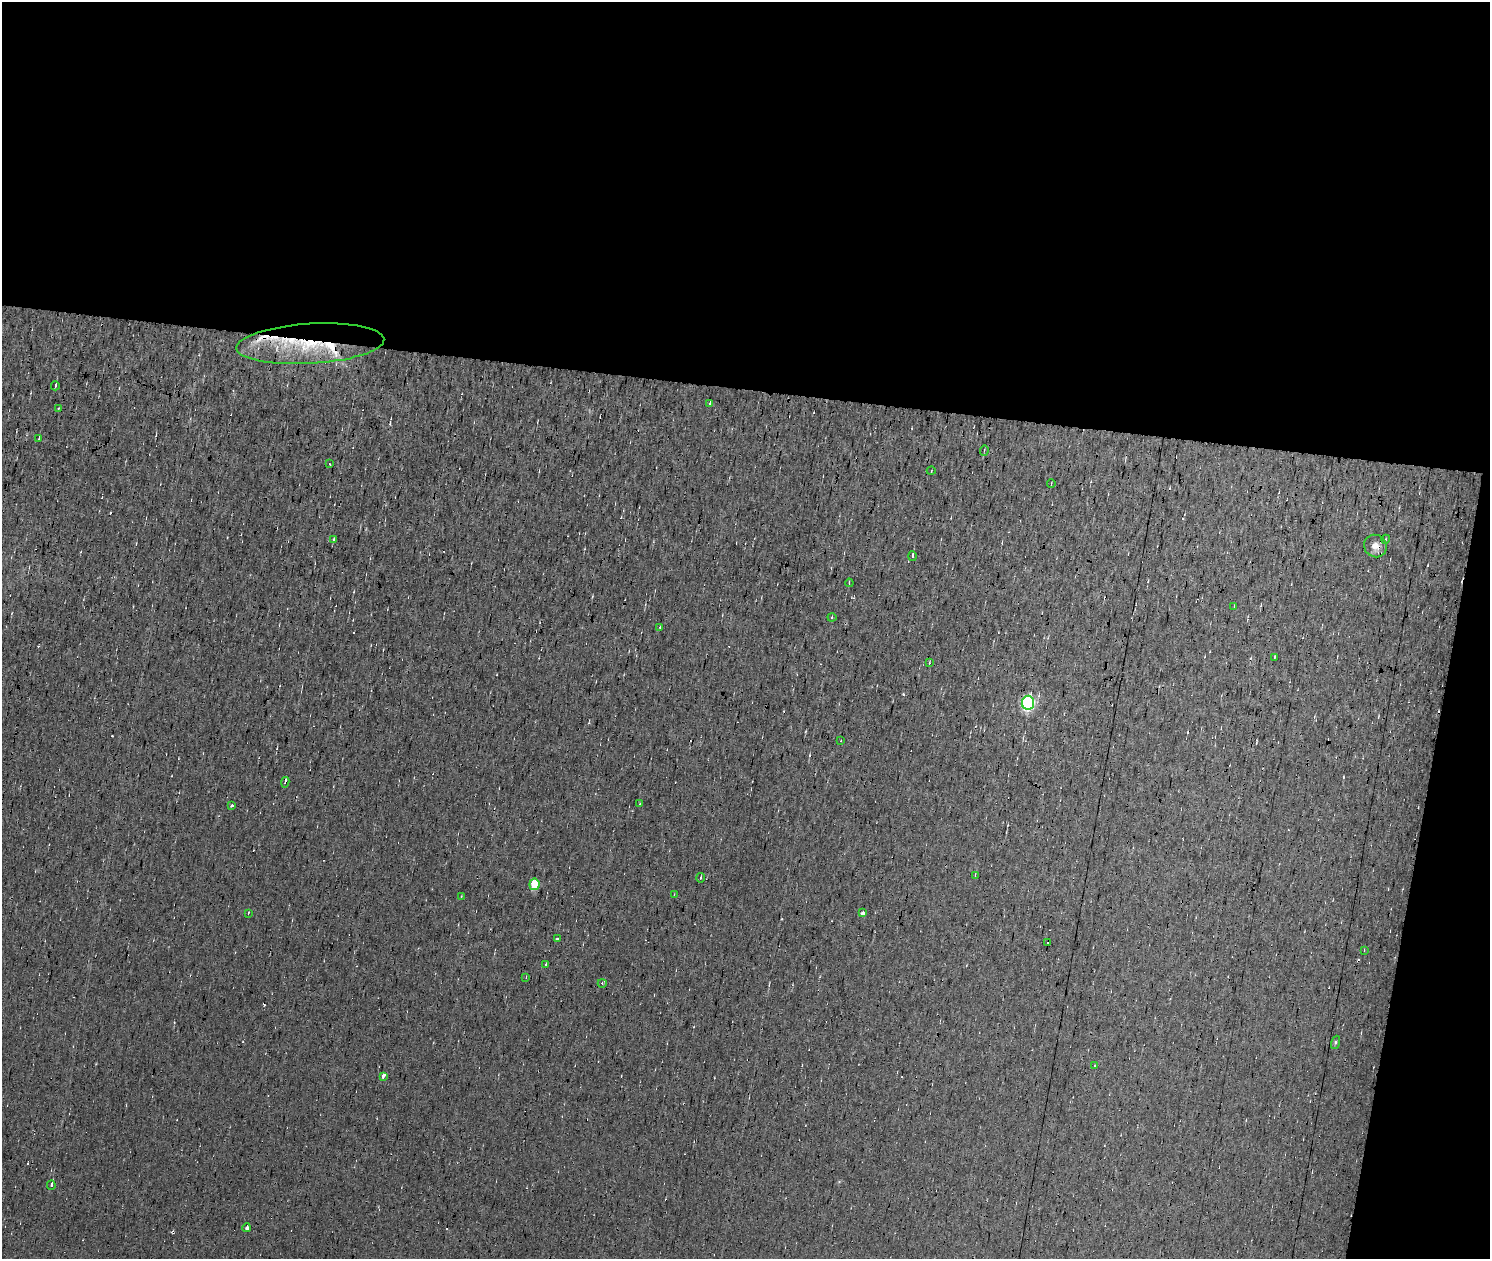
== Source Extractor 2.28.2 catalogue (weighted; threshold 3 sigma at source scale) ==
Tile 3 of 3 x 2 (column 3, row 1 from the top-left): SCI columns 2976-4463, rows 1479-2735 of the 4463 x 2985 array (HDU 1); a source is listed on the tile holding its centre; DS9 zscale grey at full resolution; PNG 1492 x 1261 px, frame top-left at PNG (2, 2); each listed source drawn as its Kron ellipse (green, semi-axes under 4 px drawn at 4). Shown black and unused: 34% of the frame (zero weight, under 7 of 13 exposures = <1% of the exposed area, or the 3 px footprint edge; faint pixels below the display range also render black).
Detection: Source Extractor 2.28.2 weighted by HDU 2 'WHT'; one run over the whole footprint, this tile lists its part. Background 0.0132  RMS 0.0057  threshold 0.0234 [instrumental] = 3 sigma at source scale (4.09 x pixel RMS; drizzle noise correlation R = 1.36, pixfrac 0.8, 0.0396/0.0396 arcsec/px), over >= 5 px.
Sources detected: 77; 31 cosmic-ray / hot-pixel residue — neither listed nor drawn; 4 inside a brighter listed object's ellipse — not listed separately; the other 42 listed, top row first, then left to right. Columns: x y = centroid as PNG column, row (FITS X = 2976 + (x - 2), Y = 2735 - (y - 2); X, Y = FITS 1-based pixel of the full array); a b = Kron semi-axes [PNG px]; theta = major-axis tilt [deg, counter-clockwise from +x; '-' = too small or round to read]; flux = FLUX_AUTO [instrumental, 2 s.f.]
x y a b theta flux
310 344 74 20 3 50
55 386 4 2 - 1.4
709 403 4 3 - 0.65
58 408 3 2 - 0.49
39 439 4 2 - 0.82
984 450 5 2 - 0.52
330 464 3 2 - 0.48
931 471 4 3 - 0.47
1051 483 4 2 - 0.44
1386 539 4 3 - 0.37
333 540 3 3 - 3
1375 546 12 11 - 4
913 556 5 3 - 5.9
849 583 4 2 - 0.5
1234 606 3 2 - 0.33
832 617 4 4 - 0.59
660 627 3 2 - 0.56
1274 657 3 2 - 0.51
929 663 4 4 - 0.62
1028 703 7 6 - 97
841 741 3 2 - 0.38
285 782 5 2 - 1.9
640 804 3 3 - 0.46
232 805 3 3 - 1.5
975 875 4 2 - 0.78
701 878 5 2 - 0.45
534 884 6 5 - 15
674 894 2 2 - 0.39
461 897 3 3 - 0.47
248 913 3 2 - 0.46
863 913 4 3 - 6.5
557 939 3 2 - 0.69
1048 943 3 3 - 1.1
1364 950 3 2 - 0.42
546 965 3 3 - 0.86
526 977 3 3 - 0.44
602 983 4 3 - 0.56
1336 1042 7 3 71 0.73
1095 1065 2 2 - 0.42
383 1077 3 3 - 230
51 1185 5 3 - 1.9
247 1228 4 3 - 3.9
Overlapping masked pixels (flux is a lower limit): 3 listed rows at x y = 310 344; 1375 546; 285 782